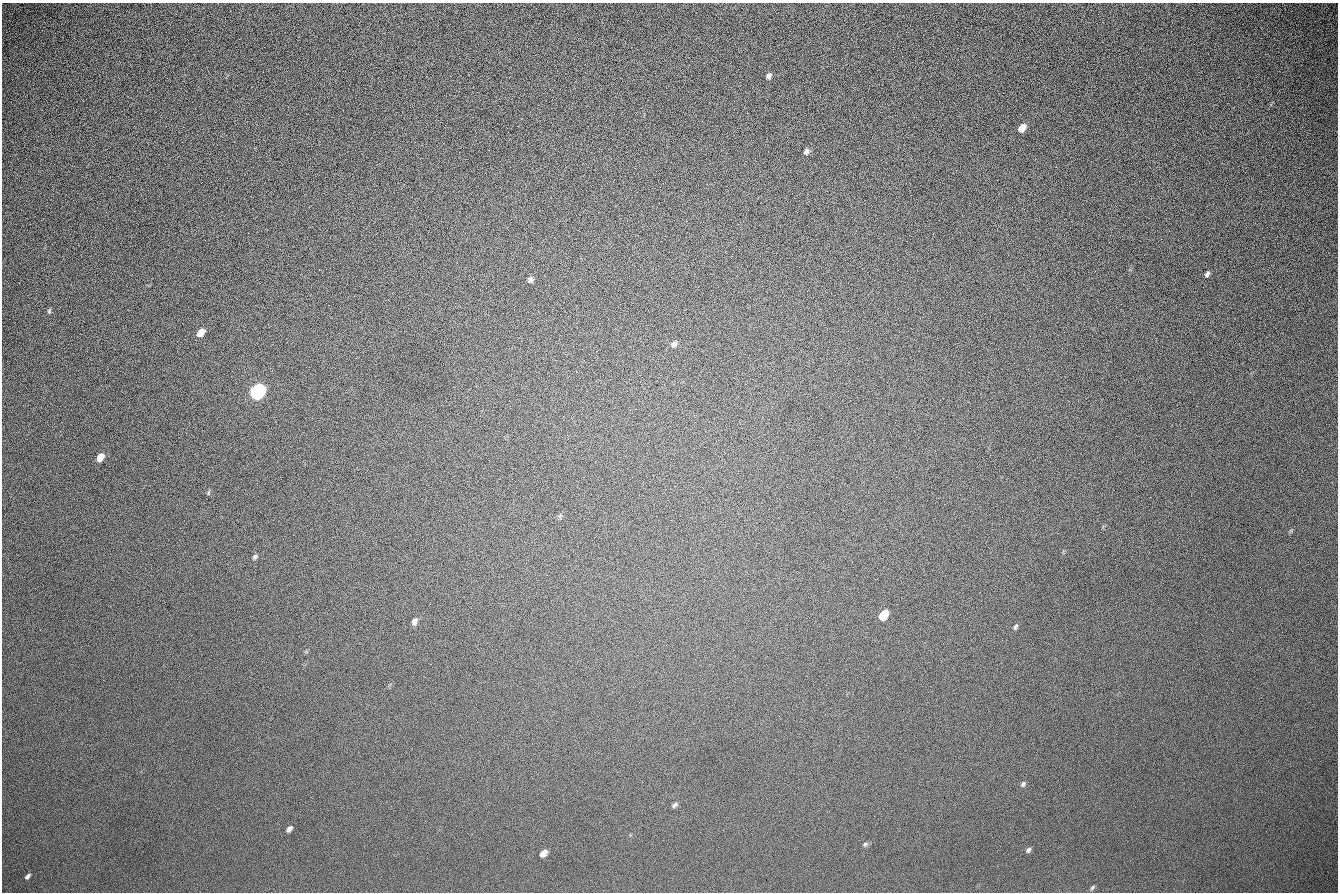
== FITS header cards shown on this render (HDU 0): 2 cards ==
NAXIS1  =                 1336 / length of data axis 1
NAXIS2  =                  890 / length of data axis 2

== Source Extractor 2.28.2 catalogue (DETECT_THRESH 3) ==
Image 1336 x 890 px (HDU 0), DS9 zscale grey, 1 PNG px = 1 image px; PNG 1340 x 894 px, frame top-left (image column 1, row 890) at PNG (2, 3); no overlay
Background 263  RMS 23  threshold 67.6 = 3 sigma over >= 5 px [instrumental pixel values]
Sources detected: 24; all 24 listed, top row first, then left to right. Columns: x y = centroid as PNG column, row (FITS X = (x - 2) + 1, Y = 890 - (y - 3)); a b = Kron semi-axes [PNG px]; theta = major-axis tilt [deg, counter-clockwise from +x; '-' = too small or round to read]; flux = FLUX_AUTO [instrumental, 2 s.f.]
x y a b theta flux
769 76 8 5 65 4600
1022 128 8 6 53 15000
806 152 8 6 56 4500
1207 274 6 4 61 3700
530 279 7 6 - 4100
49 311 6 5 - 2400
201 333 8 5 50 16000
674 344 9 6 52 4400
258 392 9 6 52 670000
100 458 8 5 56 18000
553 481 2 2 - 620
208 493 7 3 71 1700
255 557 7 6 - 3000
883 615 8 6 55 39000
414 621 8 6 85 5900
1015 627 8 4 55 2700
1023 784 8 5 61 3300
675 805 8 5 39 3600
289 829 7 5 49 4900
865 844 6 5 - 2500
1028 850 7 4 51 3300
543 853 8 6 48 9600
27 876 7 4 47 3700
1092 887 9 4 45 2300